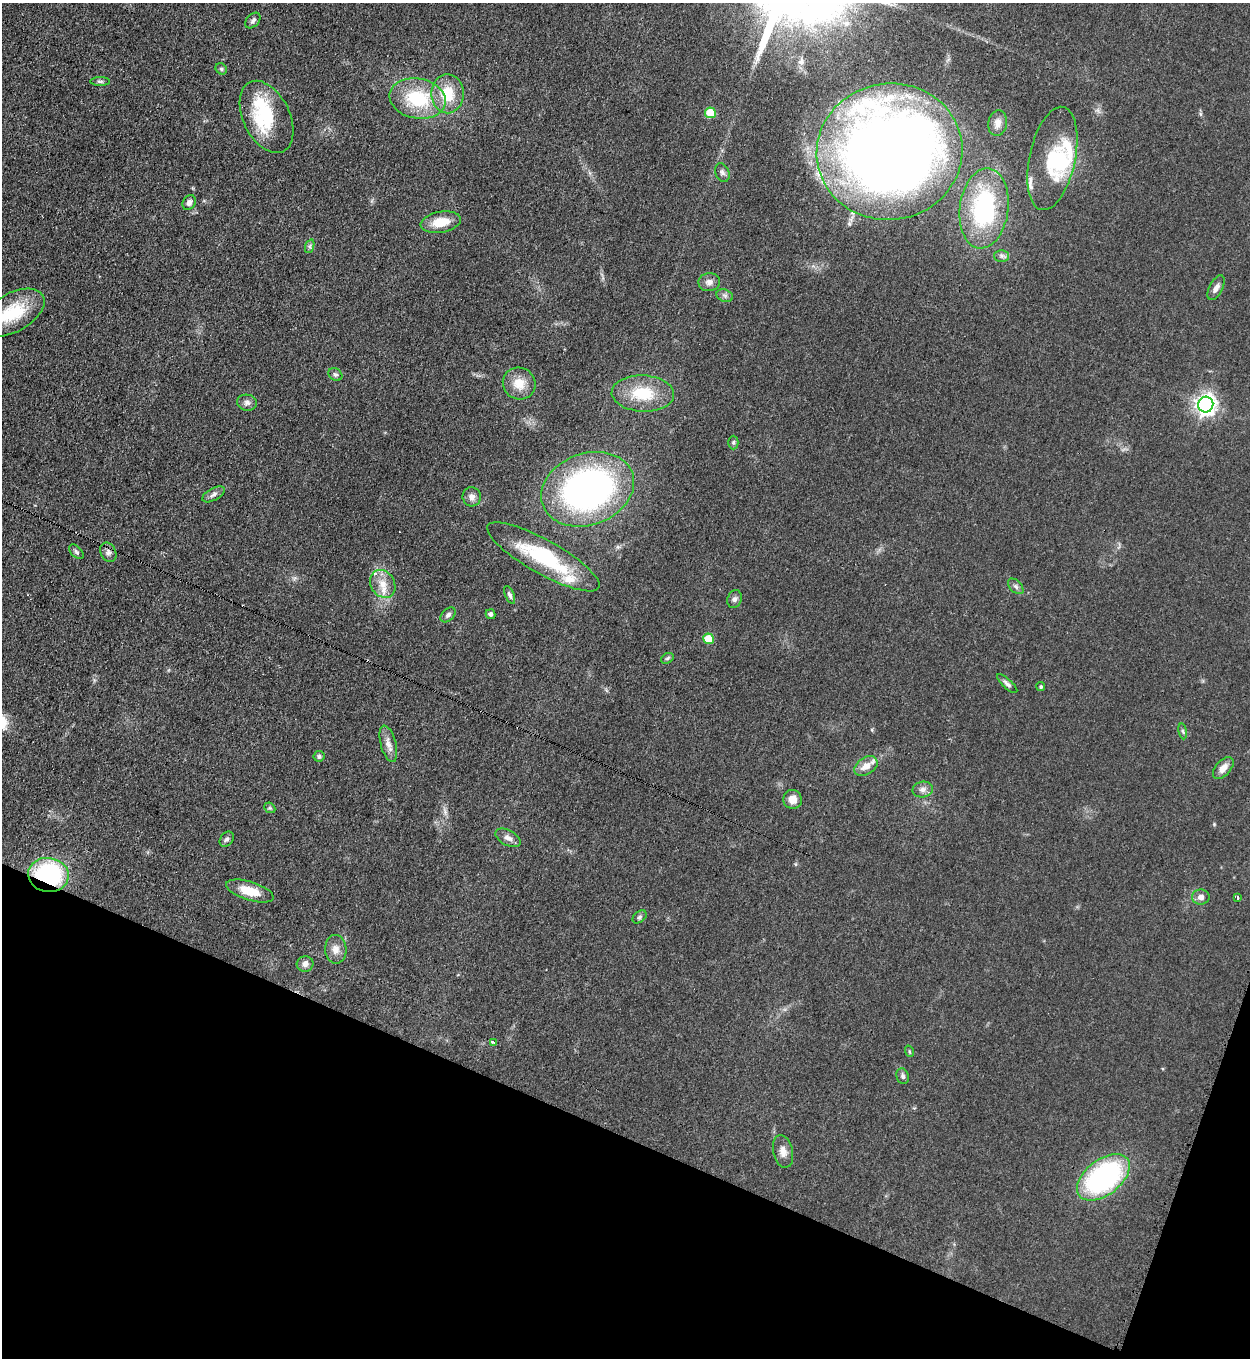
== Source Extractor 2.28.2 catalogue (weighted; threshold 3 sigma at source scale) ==
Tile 15 of 4 x 4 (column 3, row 4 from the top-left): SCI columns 2855-4102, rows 41-1396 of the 5579 x 5500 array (HDU 1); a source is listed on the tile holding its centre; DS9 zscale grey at full resolution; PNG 1252 x 1360 px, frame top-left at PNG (2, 3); each listed source drawn as its Kron ellipse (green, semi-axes under 4 px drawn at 4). Shown black and unused: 18% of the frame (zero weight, under 3 of 4 exposures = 7% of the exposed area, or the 3 px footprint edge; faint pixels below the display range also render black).
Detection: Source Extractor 2.28.2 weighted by HDU 2 'WHT'; one run over the whole footprint, this tile lists its part. Background 0.05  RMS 0.0071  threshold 0.0321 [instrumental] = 3 sigma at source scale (4.5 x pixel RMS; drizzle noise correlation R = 1.50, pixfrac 1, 0.05/0.05 arcsec/px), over >= 5 px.
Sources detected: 72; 3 inside a brighter object's white glare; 1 cosmic-ray / hot-pixel residue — neither listed nor drawn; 4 inside a brighter listed object's ellipse — not listed separately; the other 64 listed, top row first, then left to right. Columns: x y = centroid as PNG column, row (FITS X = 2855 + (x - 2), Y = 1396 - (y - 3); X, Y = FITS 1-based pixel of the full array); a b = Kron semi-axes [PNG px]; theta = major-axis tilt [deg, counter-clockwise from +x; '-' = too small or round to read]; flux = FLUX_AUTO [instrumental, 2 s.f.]
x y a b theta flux
253 21 9 6 48 2
221 69 6 5 - 1.3
100 81 10 4 0 1.5
447 94 19 16 -90 21
418 99 28 20 -11 42
710 113 5 5 - 20
266 117 38 23 -64 36
998 123 13 9 82 5.3
890 152 73 68 9 920
1052 158 52 23 78 39
722 173 9 7 -66 2.4
189 202 8 6 58 2.7
984 208 40 24 82 85
441 222 20 10 10 15
310 246 7 4 72 1.5
1002 256 7 6 - 1.8
709 282 11 9 9 3.8
1216 288 13 6 63 3.7
725 296 8 6 -18 2
12 313 35 19 29 35
335 375 7 6 - 1.6
519 383 16 15 - 12
643 394 31 18 -2 27
247 403 10 8 -11 2.9
1206 405 8 7 - 410
733 443 7 5 89 1.2
588 489 48 36 20 250
214 494 12 6 28 3
472 497 9 9 - 4.2
76 552 9 5 -45 1.6
108 552 10 7 -65 2.9
543 557 63 17 -29 62
383 584 15 12 -58 9.4
1016 586 9 5 -45 2.2
510 595 9 4 -67 2.1
734 599 9 7 65 2.4
490 614 5 4 - 2
448 615 9 6 44 2.3
708 639 5 5 - 22
667 658 7 5 32 1.2
1007 684 13 4 -42 2.4
1041 687 4 4 - 1.1
1183 731 8 4 -81 1.2
388 744 18 7 -75 5.4
319 756 5 5 - 1.6
866 766 13 8 33 7.6
1223 768 13 7 48 5.7
923 789 10 7 12 3.5
793 799 9 9 - 6.8
270 808 6 4 -42 0.98
508 838 13 7 -28 3.9
227 839 8 6 54 2
48 875 20 17 -9 91
250 891 24 9 -17 16
1201 897 8 7 - 3.7
1237 897 4 3 - 2.1
640 917 8 5 40 1.6
336 949 14 11 -89 6
305 964 8 7 - 3.5
493 1042 3 3 - 1.8
909 1051 6 3 -72 0.89
903 1076 8 6 -71 1.9
783 1151 17 10 -78 5.4
1103 1177 30 17 38 130
Overlapping masked pixels (flux is a lower limit): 1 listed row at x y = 48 875
Isophote crosses this tile's border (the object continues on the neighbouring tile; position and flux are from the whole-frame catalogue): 1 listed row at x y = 12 313